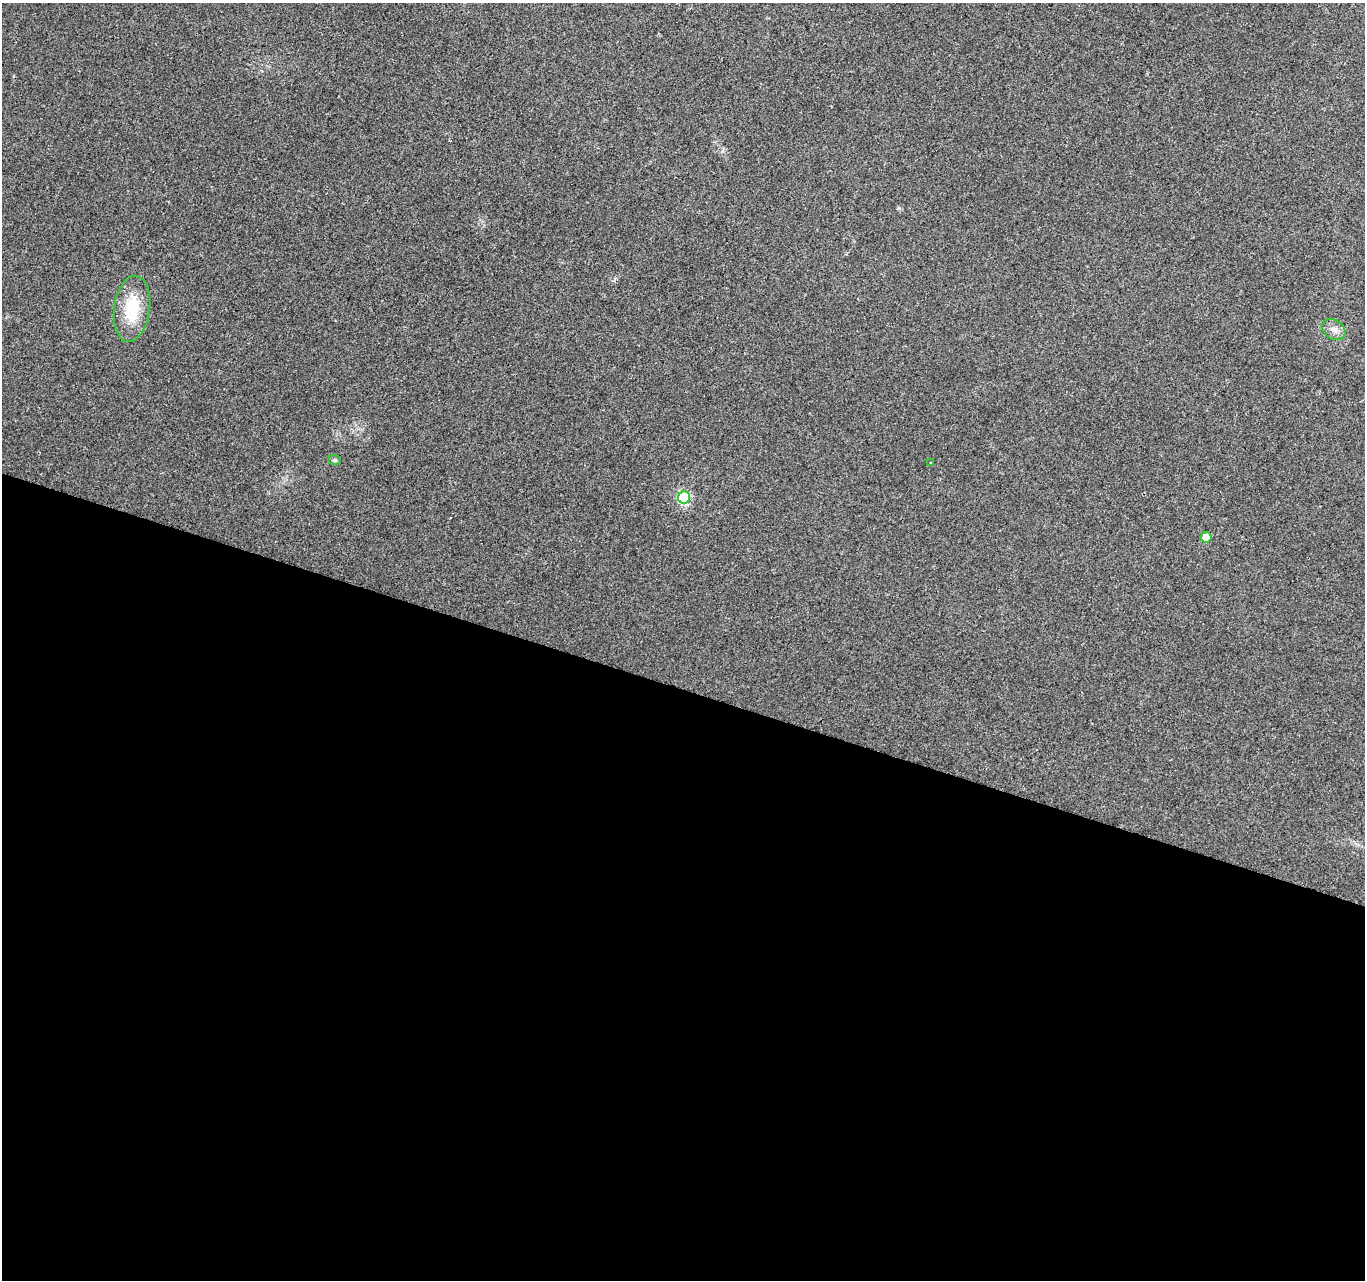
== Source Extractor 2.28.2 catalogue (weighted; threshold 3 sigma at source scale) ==
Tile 14 of 4 x 4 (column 2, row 4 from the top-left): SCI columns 1371-2733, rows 278-1555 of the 5458 x 5603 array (HDU 1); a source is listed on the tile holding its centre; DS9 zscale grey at full resolution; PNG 1367 x 1282 px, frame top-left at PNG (2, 3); each listed source drawn as its Kron ellipse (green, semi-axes under 4 px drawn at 4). Shown black and unused: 46% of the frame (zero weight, under 2 of 3 exposures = <1% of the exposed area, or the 3 px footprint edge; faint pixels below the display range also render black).
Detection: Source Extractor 2.28.2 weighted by HDU 2 'WHT'; one run over the whole footprint, this tile lists its part. Background 0.032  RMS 0.0057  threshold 0.0256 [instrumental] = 3 sigma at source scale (4.5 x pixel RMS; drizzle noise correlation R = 1.50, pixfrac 1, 0.0396/0.0396 arcsec/px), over >= 5 px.
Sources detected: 6; all 6 listed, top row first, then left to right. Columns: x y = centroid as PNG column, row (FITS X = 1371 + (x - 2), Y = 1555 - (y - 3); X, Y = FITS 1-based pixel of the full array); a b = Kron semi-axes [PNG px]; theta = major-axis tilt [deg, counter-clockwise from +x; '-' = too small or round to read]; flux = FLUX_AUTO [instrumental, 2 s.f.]
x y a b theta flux
132 309 33 18 82 23
1334 329 12 9 -38 4
335 460 6 5 - 0.95
931 463 3 2 - 0.54
684 497 6 6 - 51
1206 537 5 5 - 9.1